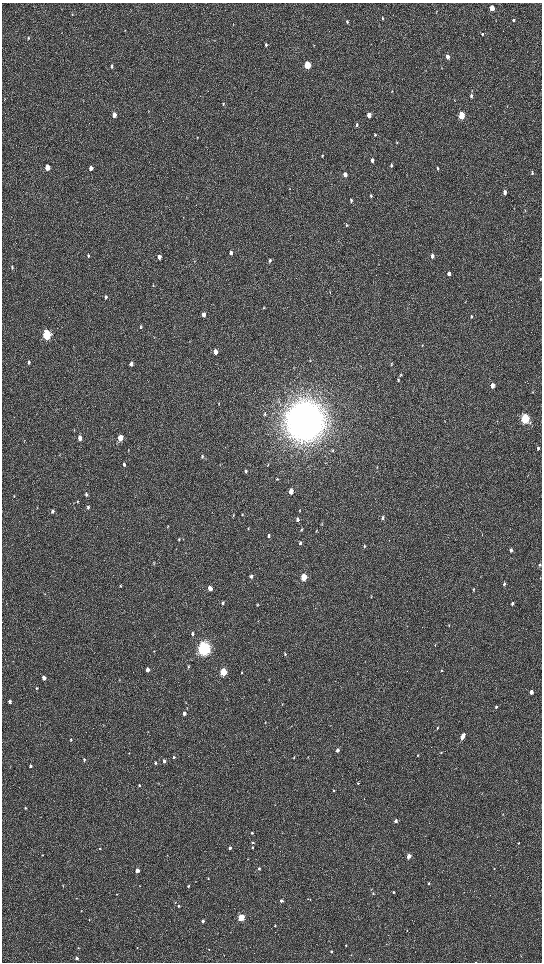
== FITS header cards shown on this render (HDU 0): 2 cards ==
NAXIS1  =                 1080 / length of data axis 1
NAXIS2  =                 1920 / length of data axis 2

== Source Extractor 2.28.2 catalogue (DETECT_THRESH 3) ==
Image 1080 x 1920 px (HDU 0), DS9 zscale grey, zoomed out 1/2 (1 PNG px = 2 x 2 image px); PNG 544 x 964 px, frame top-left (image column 1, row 1919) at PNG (2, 3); no overlay
Background 517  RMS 35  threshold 105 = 3 sigma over >= 5 px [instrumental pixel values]
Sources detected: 193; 5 cannot appear on this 1/2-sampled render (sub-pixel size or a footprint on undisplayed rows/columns) and are not listed; the other 188 listed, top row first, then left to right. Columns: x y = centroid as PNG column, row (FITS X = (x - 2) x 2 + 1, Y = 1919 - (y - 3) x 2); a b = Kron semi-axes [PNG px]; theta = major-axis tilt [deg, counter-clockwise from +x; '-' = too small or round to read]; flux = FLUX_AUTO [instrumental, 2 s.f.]
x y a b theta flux
492 8 4 3 - 1.4e+05
72 14 4 3 - 6.1e+03
382 18 3 2 - 8.9e+03
513 20 4 3 - 1.6e+04
347 22 4 3 - 1.3e+04
125 30 3 2 - 3.2e+03
482 34 4 3 - 6.9e+03
28 38 5 3 - 8.1e+03
266 45 4 3 - 1.2e+04
448 57 4 3 - 4.8e+04
307 65 4 3 - 3.9e+05
112 66 5 3 - 1.5e+04
442 68 3 2 - 3.7e+03
392 91 3 2 - 3.2e+03
471 96 5 3 - 2.0e+04
223 104 4 3 - 7.7e+03
149 111 3 2 - 3.7e+03
114 115 4 3 - 6.6e+04
369 115 4 3 - 6.9e+04
461 115 4 3 - 3.4e+05
357 125 4 3 - 1.1e+04
375 134 4 3 - 7.9e+03
397 142 4 3 - 4.8e+03
322 156 4 2 - 4.9e+03
372 160 4 3 - 2.5e+04
391 165 5 3 - 1.2e+04
47 167 4 3 - 1.1e+05
91 168 5 3 - 3.7e+04
437 168 5 3 - 1.1e+04
532 173 5 3 - 1.1e+04
345 174 4 3 - 4.4e+04
505 192 4 3 - 3.0e+04
371 196 5 3 - 1.0e+04
351 200 5 3 - 1.4e+04
525 210 3 2 - 4.6e+03
346 225 4 4 - 7.0e+03
231 253 4 3 - 2.3e+04
88 256 4 3 - 1.1e+04
432 256 4 3 - 2.5e+04
159 257 4 3 - 3.0e+04
270 260 4 3 - 1.2e+04
12 267 4 3 - 9.3e+03
449 274 4 3 - 3.1e+04
540 279 4 3 - 9.9e+03
153 285 4 3 - 5.4e+03
330 292 3 2 - 4.0e+03
106 297 5 4 - 1.1e+04
465 302 4 1 - 3.0e+03
264 307 4 2 - 5.5e+03
203 315 4 3 - 3.4e+04
471 316 4 3 - 1.0e+04
140 327 5 4 - 8.5e+03
46 335 5 4 - 9.9e+05
422 345 4 2 - 4.1e+03
215 352 4 3 - 5.6e+04
310 360 4 2 - 4.3e+03
29 362 5 4 - 1.2e+04
131 364 5 4 - 3.3e+04
391 364 4 3 - 6.0e+03
401 375 4 3 - 7.3e+03
398 380 4 3 - 5.7e+03
492 385 4 3 - 7.1e+04
533 392 3 2 - 3.4e+03
219 403 3 3 - 4.3e+03
265 414 5 4 - 9.1e+03
525 419 5 3 - 9.6e+05
304 421 15 13 83 2.3e+07
445 421 3 2 - 3.5e+03
80 438 5 3 - 4.4e+04
120 438 5 3 - 1.2e+05
538 448 4 3 - 1.9e+04
333 450 5 3 - 6.3e+03
202 456 5 4 - 1.0e+04
124 464 4 3 - 1.3e+04
377 467 5 2 - 6.1e+03
246 471 5 3 - 1.1e+04
277 479 4 3 - 7.0e+03
291 491 4 3 - 6.7e+04
86 494 5 4 - 1.4e+04
14 496 4 2 - 4.9e+03
77 501 4 3 - 6.6e+03
88 507 5 4 - 1.4e+04
300 510 3 2 - 3.2e+03
53 511 5 3 - 1.3e+04
242 514 3 3 - 4.1e+03
233 515 4 3 - 6.5e+03
383 518 4 3 - 1.4e+04
297 519 5 3 - 2.1e+04
322 524 4 2 - 4.5e+03
167 527 5 2 - 5.0e+03
248 529 4 2 - 3.7e+03
301 530 4 3 - 6.6e+03
316 531 4 3 - 5.2e+03
269 536 4 3 - 1.1e+04
179 539 4 3 - 6.9e+03
300 543 4 3 - 1.2e+04
364 546 4 3 - 8.1e+03
511 550 4 3 - 2.4e+04
539 565 4 3 - 9.5e+03
251 576 4 3 - 1.4e+04
304 577 4 3 - 2.0e+05
480 577 4 2 - 3.0e+03
540 578 3 2 - 2.9e+03
504 584 4 3 - 1.5e+04
120 586 4 3 - 6.8e+03
210 588 4 3 - 8.4e+04
473 589 4 3 - 7.9e+03
45 594 4 2 - 3.8e+03
371 597 3 2 - 4.2e+03
222 603 3 3 - 1.1e+04
512 603 4 3 - 1.8e+04
258 605 4 2 - 5.5e+03
449 625 5 3 - 6.3e+03
192 634 4 3 - 1.6e+04
435 645 4 2 - 5.7e+03
204 648 6 5 - 3.1e+06
154 651 3 2 - 3.5e+03
285 654 4 3 - 9.7e+03
188 666 4 3 - 7.1e+03
147 670 4 3 - 3.5e+04
441 670 4 3 - 6.7e+03
223 672 4 3 - 4.5e+05
242 672 4 2 - 4.8e+03
44 678 4 3 - 4.4e+04
119 680 3 2 - 3.5e+03
36 688 4 3 - 7.5e+03
531 692 4 3 - 3.6e+04
10 702 4 3 - 2.4e+04
282 704 3 2 - 3.2e+03
496 707 3 3 - 1.2e+04
184 713 4 3 - 3.6e+04
265 722 3 3 - 4.4e+03
437 728 4 3 - 7.5e+03
462 737 6 3 62 6.6e+04
71 740 3 3 - 5.3e+03
337 750 4 3 - 2.6e+04
441 752 4 2 - 5.2e+03
129 753 3 2 - 3.1e+03
418 755 3 2 - 3.8e+03
174 757 4 3 - 1.1e+04
294 757 4 3 - 5.7e+03
308 757 3 2 - 2.8e+03
84 760 4 3 - 8.8e+03
164 761 4 3 - 2.2e+04
155 763 4 3 - 1.3e+04
10 766 3 2 - 3.5e+03
30 766 4 3 - 1.6e+04
358 783 3 3 - 5.0e+03
139 785 3 3 - 7.8e+03
333 790 3 3 - 3.9e+03
25 808 3 3 - 6.2e+03
503 814 3 2 - 3.4e+03
396 821 3 3 - 2.0e+04
252 833 3 3 - 8.2e+03
252 843 4 3 - 9.6e+03
518 843 3 3 - 5.1e+03
252 847 4 3 - 9.8e+03
100 848 3 3 - 5.9e+03
230 848 3 3 - 2.0e+04
42 855 3 3 - 4.1e+03
409 856 3 3 - 1.1e+05
259 869 3 3 - 1.2e+04
494 869 3 2 - 3.1e+03
137 870 3 3 - 6.2e+04
208 879 3 2 - 6.4e+03
429 883 3 3 - 8.7e+03
63 886 3 3 - 4.2e+03
188 886 3 3 - 6.9e+03
393 892 3 3 - 1.2e+04
373 893 3 3 - 7.0e+03
117 894 3 2 - 4.0e+03
308 899 2 2 - 2.6e+03
281 901 3 3 - 2.8e+04
178 906 3 3 - 9.2e+03
81 911 3 2 - 4.5e+03
241 918 3 3 - 4.1e+05
89 920 3 2 - 4.3e+03
203 921 3 3 - 2.7e+04
275 926 3 2 - 7.0e+03
407 930 2 2 - 2.5e+03
386 944 3 2 - 3.4e+03
346 945 3 3 - 5.2e+03
78 948 3 3 - 4.1e+03
137 948 2 2 - 2.6e+03
209 949 3 2 - 4.5e+03
331 951 3 2 - 9.0e+03
77 958 3 3 - 1.9e+04
476 962 2 1 - 1.6e+03
At the frame edge (FLAGS 8, measured only in part): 1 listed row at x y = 476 962
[5 sub-pixel or undisplayed-footprint detections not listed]